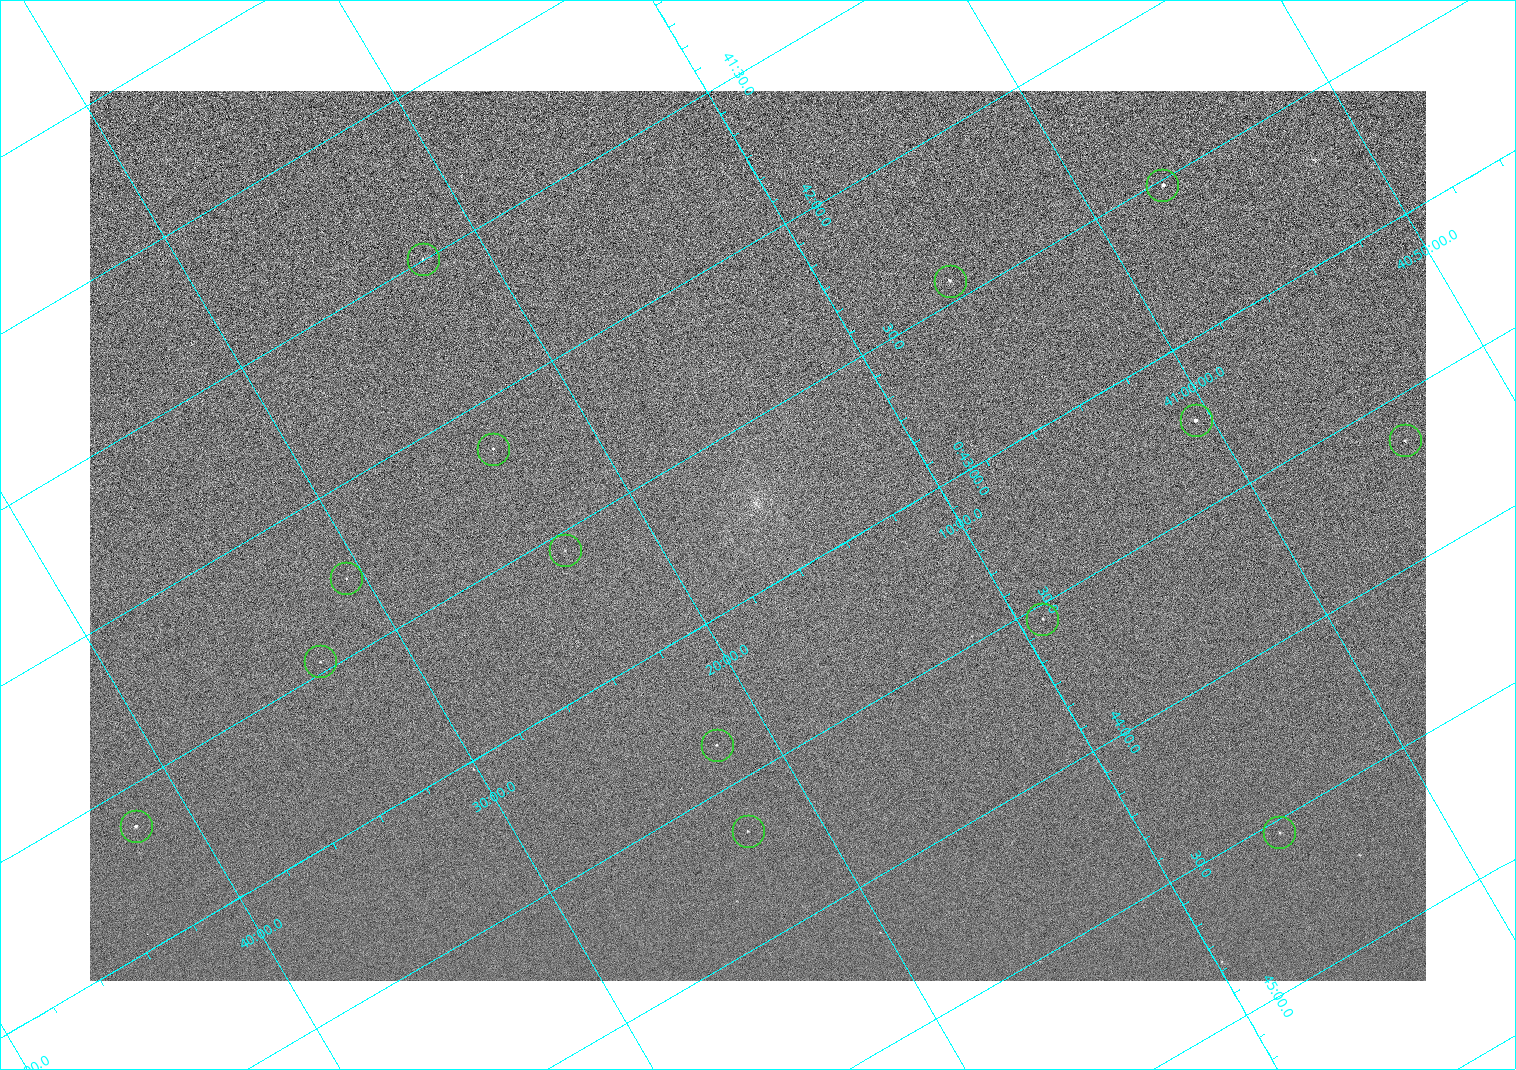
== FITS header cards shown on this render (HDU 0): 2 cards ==
NAXIS1  =                 1336 /
NAXIS2  =                  890 /

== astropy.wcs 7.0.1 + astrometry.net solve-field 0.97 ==
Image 1336 x 890 px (HDU 0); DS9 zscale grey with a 90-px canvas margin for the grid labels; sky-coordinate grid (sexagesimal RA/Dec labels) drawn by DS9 from the SOLVED WCS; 14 Tycho-2 reference stars matched to detected sources circled (green)
Header WCS: none
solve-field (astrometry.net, Tycho-2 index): SOLVED blind (the file carries no WCS)
Solved WCS: RA---TAN-SIP/DEC--TAN-SIP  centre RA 00:42:50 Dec +41:17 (10.71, +41.28 deg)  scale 2.22 arcsec/px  FOV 49.4' x 32.9'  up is -120 deg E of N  parity normal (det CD < 0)
(file carries no celestial WCS; the grid is the blind solution)
Tycho-2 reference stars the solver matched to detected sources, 14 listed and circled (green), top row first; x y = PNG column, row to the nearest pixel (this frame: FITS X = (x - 90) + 1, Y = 890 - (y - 91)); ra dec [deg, ICRS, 3 dp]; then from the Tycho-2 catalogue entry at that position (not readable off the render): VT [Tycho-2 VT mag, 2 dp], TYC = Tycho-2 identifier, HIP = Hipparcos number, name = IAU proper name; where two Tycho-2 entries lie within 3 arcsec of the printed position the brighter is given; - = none
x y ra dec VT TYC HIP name
1162 185 10.629 +40.954 9.37 2801-2009-1 3333 -
423 259 10.374 +41.370 10.16 2805-213-1 - -
950 281 10.609 +41.097 10.73 2801-2063-1 - -
1196 420 10.809 +41.009 9.29 2801-2078-1 - -
1405 440 10.910 +40.904 10.39 2801-1024-1 - -
493 449 10.538 +41.392 10.59 2805-2135-1 - -
565 550 10.639 +41.386 11.36 2805-2208-1 - -
346 578 10.568 +41.510 11.29 2805-2124-1 - -
1042 619 10.886 +41.153 10.99 2801-2037-1 - -
320 661 10.616 +41.550 10.67 2805-2192-1 - -
717 745 10.840 +41.365 11.39 2805-2131-2 - -
136 826 10.656 +41.699 9.58 2805-789-1 - -
748 831 10.914 +41.376 10.74 2805-2142-1 - -
1279 832 11.135 +41.093 10.71 2801-1503-1 - -